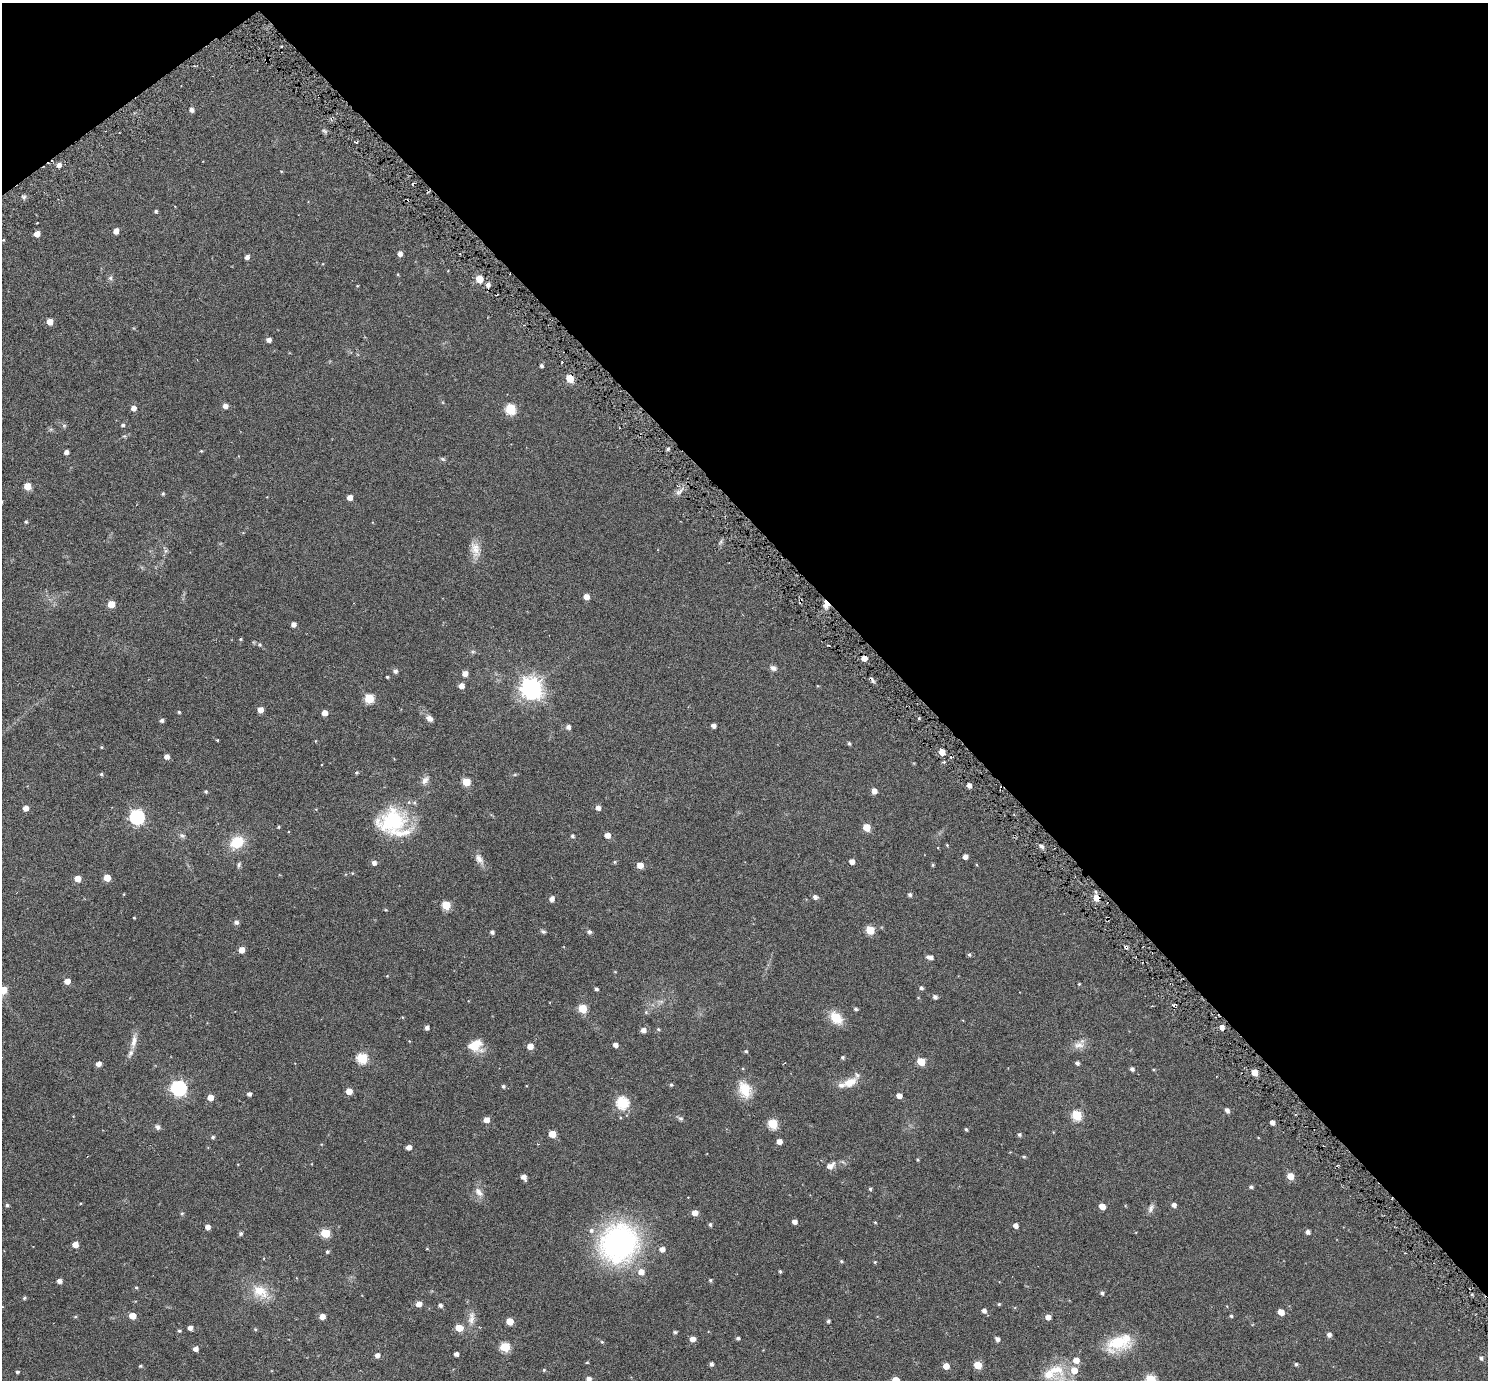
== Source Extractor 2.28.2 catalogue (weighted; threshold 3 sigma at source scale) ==
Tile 3 of 4 x 4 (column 3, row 1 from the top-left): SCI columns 3037-4522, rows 4345-5722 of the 6069 x 6069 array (HDU 1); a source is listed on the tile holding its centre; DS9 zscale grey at full resolution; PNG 1490 x 1382 px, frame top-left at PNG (2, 3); no overlay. Shown black and unused: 40% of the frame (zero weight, under 3 of 6 exposures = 3% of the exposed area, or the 3 px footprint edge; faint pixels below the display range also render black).
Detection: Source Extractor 2.28.2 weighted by HDU 2 'WHT'; one run over the whole footprint, this tile lists its part. Background 0.032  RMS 0.0083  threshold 0.0339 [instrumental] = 3 sigma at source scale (4.09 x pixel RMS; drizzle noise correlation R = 1.36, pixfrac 0.8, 0.05/0.05 arcsec/px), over >= 5 px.
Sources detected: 258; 1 inside a brighter object's white glare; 7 cosmic-ray / hot-pixel residue — not listed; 8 inside a brighter listed object's ellipse — not listed separately; the other 242 listed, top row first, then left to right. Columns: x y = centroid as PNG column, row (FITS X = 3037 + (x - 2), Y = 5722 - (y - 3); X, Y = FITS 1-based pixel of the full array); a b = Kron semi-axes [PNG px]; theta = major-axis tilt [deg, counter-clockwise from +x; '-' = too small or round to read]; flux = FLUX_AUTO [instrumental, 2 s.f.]
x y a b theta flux
282 47 3 2 - 0.97
192 110 5 4 - 2.4
325 131 9 4 -27 1.2
59 165 5 5 - 3
281 171 4 3 - 0.46
24 197 7 6 - 1.5
156 211 4 4 - 1.2
116 231 5 4 - 4.5
37 234 5 5 - 5.5
400 254 5 4 - 3.5
247 257 4 4 - 2.7
110 278 7 6 - 1.6
479 279 5 5 - 13
357 286 4 3 - 0.47
50 322 5 5 - 7.5
269 340 4 4 - 3.1
541 366 4 3 - 1.5
570 378 5 5 - 15
225 406 5 4 - 3.8
133 408 5 5 - 3.8
511 409 6 6 - 43
123 425 5 4 - 1.4
64 426 6 5 - 1.1
668 449 4 3 - 1.1
201 451 4 4 - 0.61
66 452 4 4 - 2.7
443 459 7 4 -27 1.1
27 486 5 5 - 11
678 493 9 6 16 2.3
163 494 5 4 - 1
350 497 4 4 - 5
26 522 4 4 - 1
720 542 7 4 70 1.3
475 550 21 13 -81 8.2
165 551 7 4 71 1.4
586 597 5 4 - 5.9
111 604 5 5 - 13
826 605 10 7 83 4.1
293 624 4 4 - 3.3
240 639 4 4 - 0.77
260 644 6 6 - 1.1
473 652 6 4 0 1
864 658 4 4 - 5.9
773 668 9 6 -21 2.4
395 671 5 5 - 2.3
465 673 5 5 - 4.6
387 677 3 3 - 0.9
461 686 5 5 - 5.4
531 688 8 8 - 470
369 698 5 5 - 31
260 710 5 5 - 5.2
179 712 3 3 - 0.94
325 713 5 5 - 5.5
429 718 8 6 -41 3.5
162 720 4 4 - 2.1
713 726 4 4 - 2.6
568 727 5 5 - 3
217 740 3 2 - 0.64
315 741 5 3 - 0.47
849 743 4 3 - 1.1
101 747 4 4 - 0.7
942 752 5 5 - 6.2
166 757 5 5 - 3.7
944 762 4 4 - 0.73
357 773 4 4 - 0.95
101 774 5 4 - 1
425 780 13 7 50 3.4
466 782 5 5 - 19
969 785 4 4 - 3.3
874 791 5 5 - 4.9
206 792 5 4 - 1
26 808 5 4 - 5
598 808 5 4 - 3.4
137 817 7 6 - 140
392 821 35 28 20 50
279 827 4 3 - 0.73
866 827 5 5 - 16
607 835 5 4 - 5.7
182 836 8 6 -5 1.9
572 836 5 4 - 1.4
237 842 15 12 37 19
947 845 4 3 - 0.64
1042 846 6 5 - 1.9
965 857 4 4 - 3.6
479 859 17 9 -57 4.5
852 861 5 4 - 4
615 862 5 4 - 0.94
374 863 5 5 - 3
239 865 7 5 67 1.3
640 865 5 5 - 7.3
933 865 4 4 - 0.8
107 878 5 5 - 12
78 879 5 4 - 8.6
1096 892 5 3 - 0.86
124 894 4 2 - 0.49
910 894 4 4 - 1.6
815 897 6 5 - 2.3
1096 898 6 5 - 8.6
552 899 5 5 - 3.4
446 905 5 5 - 23
386 910 5 4 - 0.62
134 918 3 2 - 0.58
236 922 5 5 - 2.6
870 930 5 5 - 25
543 931 6 5 - 1.3
492 932 4 4 - 1.8
589 932 6 4 -15 1.6
242 950 5 5 - 7
969 955 5 4 - 1.1
931 958 5 4 - 2
387 976 4 3 - 0.49
67 981 5 4 - 5.9
1079 984 4 3 - 0.57
921 988 5 4 - 1.6
596 989 4 3 - 1.5
3 990 6 5 - 19
935 997 5 4 - 2.2
661 1001 9 4 -8 1.8
583 1009 5 5 - 24
856 1009 4 4 - 1.3
646 1012 5 5 - 1.1
836 1018 16 11 -48 13
1222 1027 4 4 - 4.2
427 1028 4 4 - 2.5
658 1029 5 4 - 0.91
643 1030 5 5 - 3.9
134 1041 22 7 79 5.9
475 1045 14 12 5 14
615 1045 4 4 - 3.5
1079 1045 16 10 1 5.5
530 1046 5 5 - 6.3
746 1051 5 4 - 0.96
843 1057 4 4 - 1.1
362 1058 6 5 - 48
921 1062 5 5 - 19
1077 1063 4 4 - 1.9
98 1064 5 4 - 3.9
1132 1069 5 4 - 2
1153 1069 5 3 - 0.66
1255 1073 5 4 - 8.3
850 1082 20 11 23 9.5
671 1085 4 3 - 1.1
503 1086 5 4 - 1.3
179 1088 7 6 - 170
745 1090 22 15 -63 14
349 1091 5 5 - 7.9
249 1094 4 4 - 2.2
899 1096 5 4 - 4.6
210 1097 5 5 - 6.5
622 1103 6 6 - 73
1227 1110 5 4 - 2.7
1077 1115 6 5 - 41
680 1118 7 6 - 1.5
486 1120 5 4 - 6.2
1272 1122 4 4 - 3.4
773 1124 6 5 - 34
157 1127 6 5 - 2.5
966 1129 4 3 - 1
552 1134 5 5 - 13
1019 1134 5 4 - 1.4
213 1137 5 4 - 1.2
779 1142 4 4 - 4.7
409 1147 4 4 - 4.1
1024 1157 5 4 - 0.87
918 1160 4 3 - 0.71
830 1166 10 6 30 4.5
1290 1176 5 5 - 9.3
524 1177 6 4 -61 4.2
1251 1187 5 4 - 1.3
870 1189 4 3 - 0.97
479 1192 15 9 -50 4.8
7 1205 4 4 - 1.2
1174 1205 5 4 - 3
1102 1206 5 4 - 8.1
1151 1208 12 6 68 2.6
182 1213 5 5 - 0.93
695 1213 5 5 - 5.7
794 1222 5 4 - 3.2
875 1222 4 3 - 0.67
710 1224 4 4 - 1.4
1016 1225 4 4 - 3.6
207 1227 4 4 - 4
1308 1232 5 4 - 2.7
241 1233 5 4 - 1.5
325 1233 5 5 - 26
619 1243 35 33 27 170
75 1244 5 5 - 6.7
427 1248 5 3 - 0.51
662 1249 5 5 - 4.3
327 1252 4 4 - 1.2
841 1261 4 4 - 0.94
875 1262 4 3 - 0.72
780 1271 4 3 - 1.1
641 1272 6 6 - 5.7
710 1280 4 4 - 1.1
59 1281 5 4 - 2.8
136 1287 4 4 - 0.75
260 1291 23 16 -32 16
1102 1293 5 5 - 1.6
24 1298 4 4 - 1.1
419 1304 5 5 - 5.2
999 1304 4 4 - 0.74
440 1305 5 4 - 1.9
984 1311 4 4 - 2.5
1281 1312 5 4 - 7.7
132 1316 5 5 - 10
1231 1316 4 4 - 1.1
75 1317 5 3 - 0.73
322 1317 5 4 - 5.7
1048 1317 5 5 - 4.4
471 1318 21 9 83 6.2
510 1321 5 5 - 11
828 1321 4 4 - 1.4
190 1328 4 4 - 2.9
459 1328 5 5 - 14
255 1329 5 4 - 0.78
179 1331 5 4 - 1.1
675 1332 5 4 - 0.95
1329 1335 5 4 - 2.9
738 1338 4 4 - 1.5
693 1339 5 4 - 4.7
997 1339 4 4 - 2.9
602 1342 5 4 - 0.7
1118 1342 32 21 14 25
505 1347 5 5 - 38
195 1349 5 5 - 3.1
456 1354 4 4 - 2.8
377 1355 4 4 - 3.7
1481 1358 5 4 - 1.5
1076 1360 6 5 - 6.3
587 1363 5 3 - 0.63
711 1364 4 4 - 1.9
1296 1364 4 4 - 1.2
978 1365 5 5 - 17
140 1366 4 3 - 0.9
946 1366 5 4 - 7.1
1057 1369 33 18 -41 20
544 1370 4 4 - 0.82
17 1372 4 4 - 1.2
588 1379 6 5 - 3.5
895 1380 5 5 - 14
1151 1380 6 5 - 42
Overlapping masked pixels (flux is a lower limit): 2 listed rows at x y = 826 605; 1096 898
Isophote crosses this tile's border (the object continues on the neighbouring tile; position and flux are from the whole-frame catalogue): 4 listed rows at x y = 3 990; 588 1379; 895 1380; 1151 1380